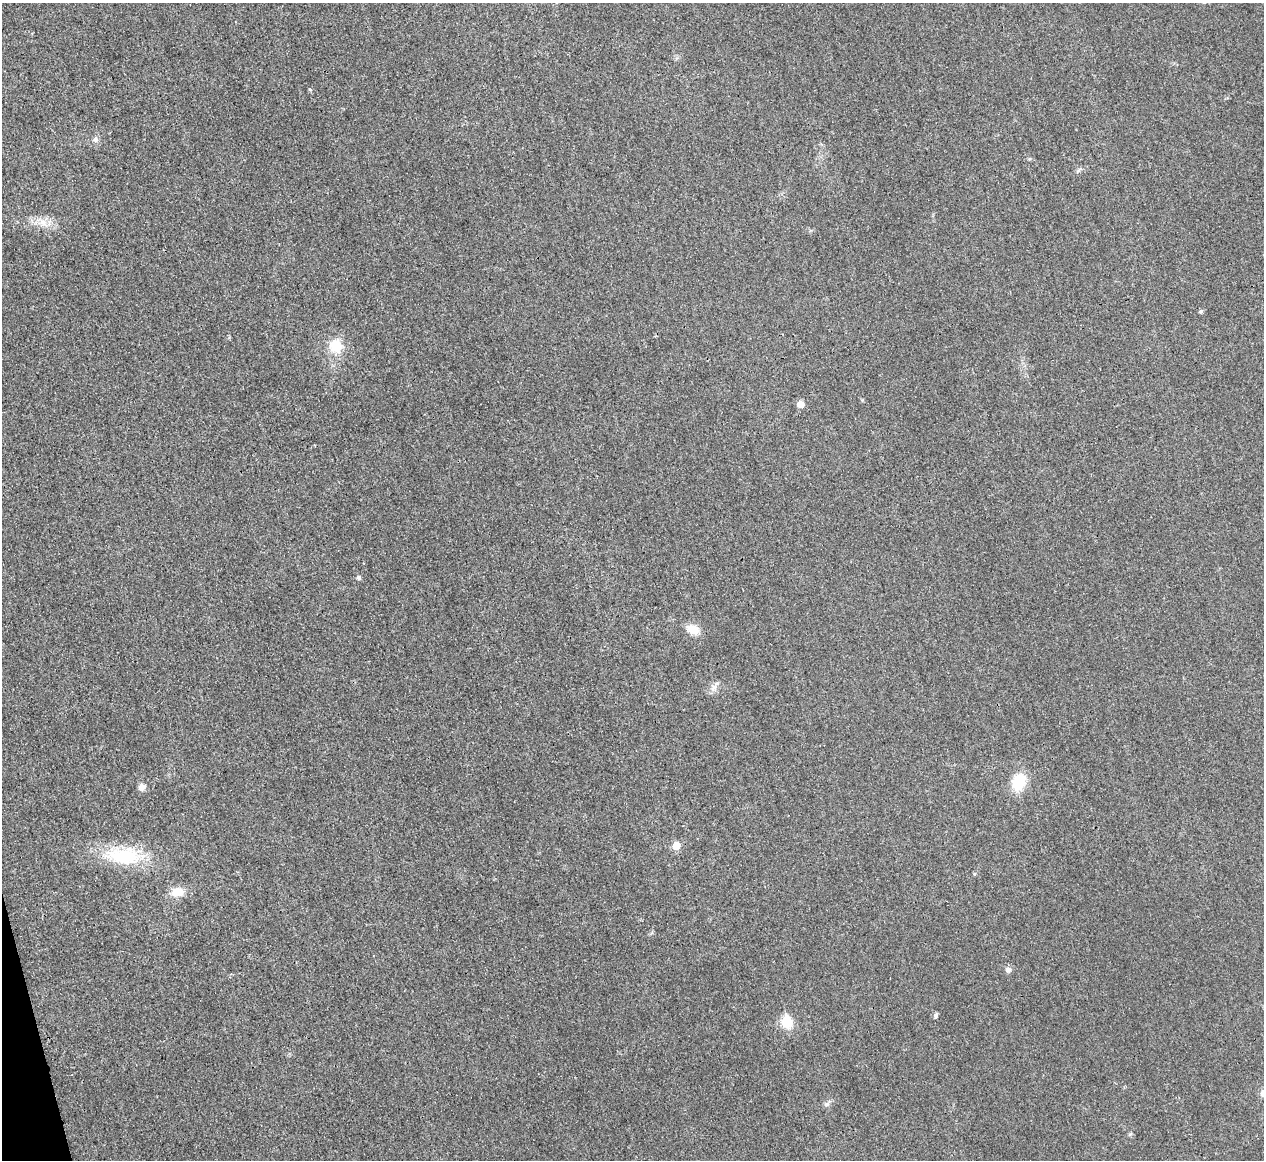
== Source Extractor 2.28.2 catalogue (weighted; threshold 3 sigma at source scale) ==
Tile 7 of 4 x 4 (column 3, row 2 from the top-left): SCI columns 2533-3794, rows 2467-3624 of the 5067 x 5048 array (HDU 1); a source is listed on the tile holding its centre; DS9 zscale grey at full resolution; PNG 1266 x 1162 px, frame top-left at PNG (2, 3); no overlay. Shown black and unused: <1% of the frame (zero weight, under 3 of 4 exposures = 1% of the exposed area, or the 3 px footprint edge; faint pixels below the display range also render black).
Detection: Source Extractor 2.28.2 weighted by HDU 2 'WHT'; one run over the whole footprint, this tile lists its part. Background 0.0224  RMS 0.0056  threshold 0.0253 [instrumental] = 3 sigma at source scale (4.5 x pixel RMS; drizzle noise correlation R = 1.50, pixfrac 1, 0.05/0.05 arcsec/px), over >= 5 px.
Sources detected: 20; all 20 listed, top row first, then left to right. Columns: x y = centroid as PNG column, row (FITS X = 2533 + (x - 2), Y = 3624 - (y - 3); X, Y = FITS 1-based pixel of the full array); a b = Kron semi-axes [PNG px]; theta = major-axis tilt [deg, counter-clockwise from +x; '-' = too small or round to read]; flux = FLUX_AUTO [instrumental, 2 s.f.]
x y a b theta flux
310 90 4 4 - 0.67
95 139 8 7 - 1.8
1079 170 8 4 53 0.99
43 222 14 9 -47 5.5
1201 311 5 5 - 1
336 346 15 14 - 14
800 404 5 5 - 7.1
359 577 5 5 - 1.5
693 629 17 11 -29 6.9
714 687 10 8 54 3
1019 782 14 11 64 21
142 787 9 8 - 3
676 845 6 6 - 8.8
123 856 50 22 -5 35
178 892 18 11 8 8.2
1008 969 8 7 - 2.3
936 1015 7 5 78 1.4
787 1022 6 6 - 34
1263 1093 9 8 - 3.3
826 1104 8 6 15 1.7
Isophote crosses this tile's border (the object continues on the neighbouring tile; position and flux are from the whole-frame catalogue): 1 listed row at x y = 1263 1093
Unlisted compact peaks at least as high as the median listed source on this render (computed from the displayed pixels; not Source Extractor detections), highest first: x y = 1130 1134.